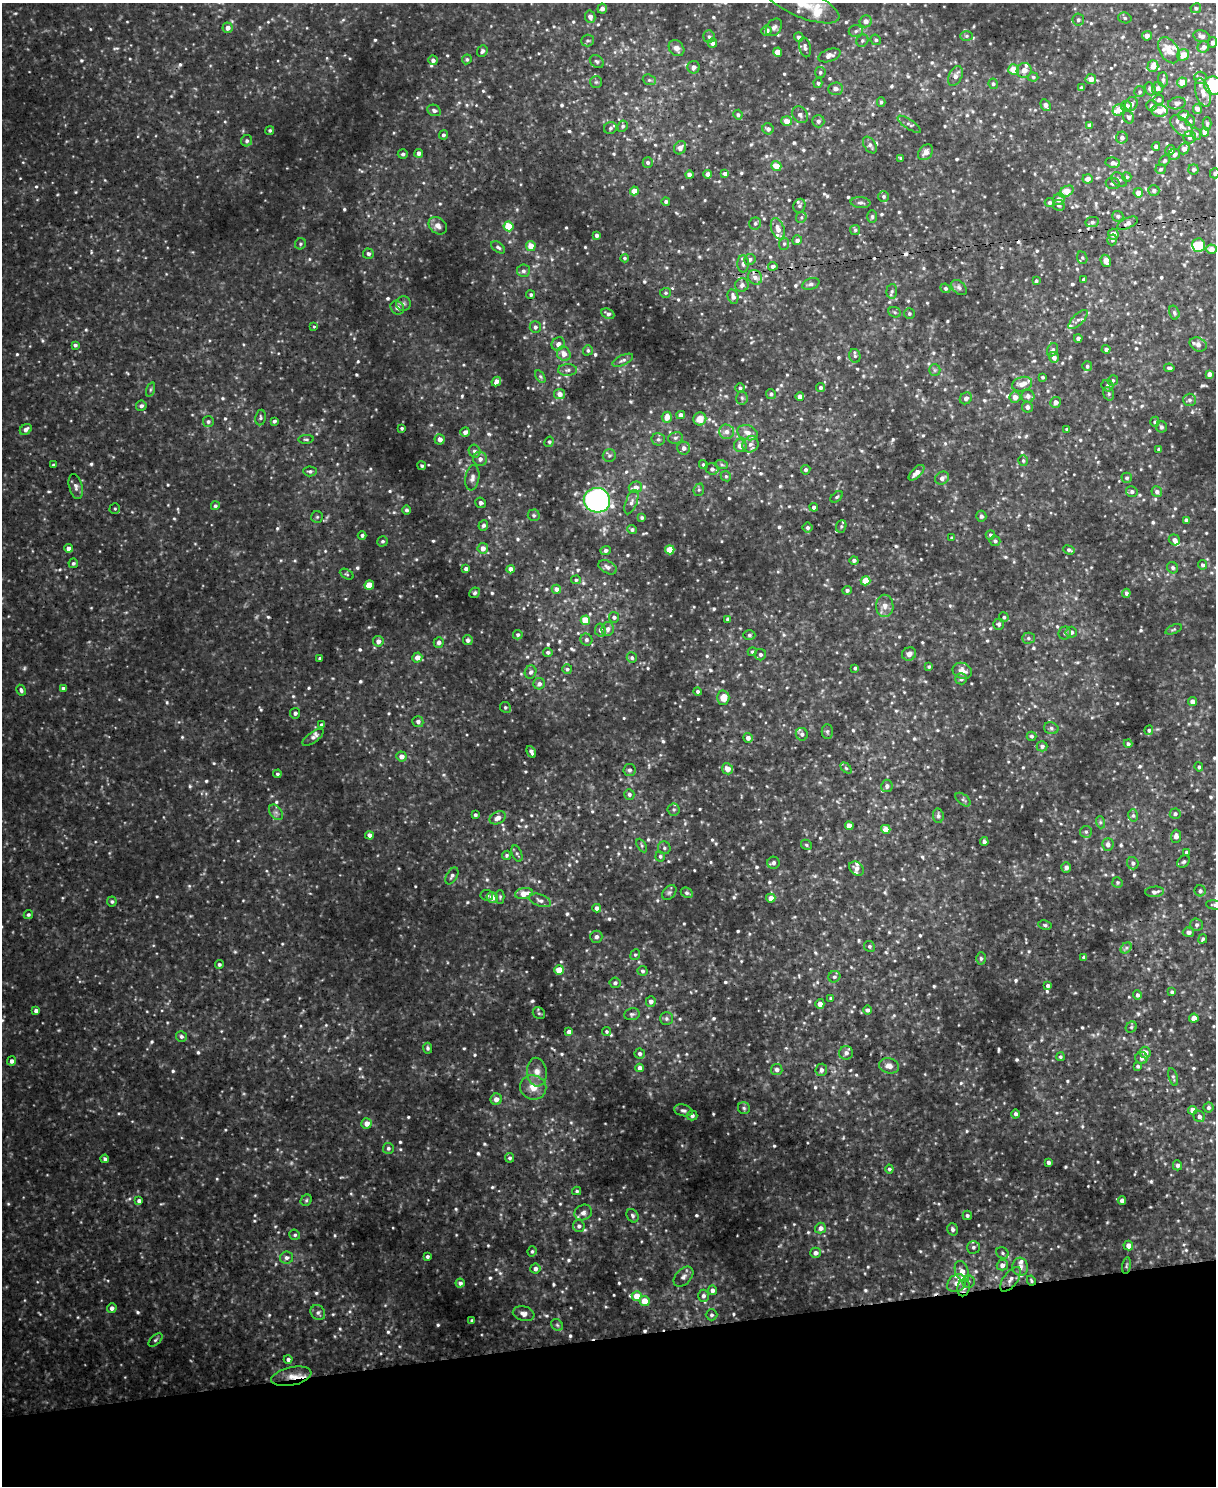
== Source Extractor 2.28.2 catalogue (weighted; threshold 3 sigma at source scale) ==
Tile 10 of 4 x 3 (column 2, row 3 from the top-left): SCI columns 1215-2428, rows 138-1621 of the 4862 x 4845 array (HDU 1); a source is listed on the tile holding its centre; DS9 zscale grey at full resolution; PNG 1218 x 1488 px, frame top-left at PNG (2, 3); each listed source drawn as its Kron ellipse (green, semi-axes under 4 px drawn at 4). Shown black and unused: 10% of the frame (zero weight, under 3 of 5 exposures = <1% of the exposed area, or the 3 px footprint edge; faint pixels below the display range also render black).
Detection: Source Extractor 2.28.2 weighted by HDU 2 'WHT'; one run over the whole footprint, this tile lists its part. Background 0.0819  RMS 0.015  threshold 0.0694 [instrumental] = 3 sigma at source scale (4.5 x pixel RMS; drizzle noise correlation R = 1.50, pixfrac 1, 0.05/0.05 arcsec/px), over >= 5 px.
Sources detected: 1019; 4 too faint to see at this stretch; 4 cosmic-ray / hot-pixel residue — neither listed nor drawn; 24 inside a brighter listed object's ellipse — not listed separately; of the other 987, all 500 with FLUX_AUTO >= 2.67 (the completeness limit of this list) listed and drawn (487 fainter detections not listed), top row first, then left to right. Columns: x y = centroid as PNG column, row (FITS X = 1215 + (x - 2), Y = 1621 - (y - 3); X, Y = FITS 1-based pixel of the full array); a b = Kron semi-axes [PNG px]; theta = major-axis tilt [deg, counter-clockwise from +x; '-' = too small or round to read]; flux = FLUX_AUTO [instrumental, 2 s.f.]
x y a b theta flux
802 4 39 13 -22 43
1196 8 5 4 - 3.1
602 9 5 5 - 7.1
590 17 6 5 - 7.6
1125 18 7 5 -16 3.3
1078 20 6 6 - 4.3
866 21 6 6 - 10
774 27 10 7 52 5.8
228 28 5 5 - 10
766 30 5 5 - 8.3
856 31 7 6 - 4.2
966 36 6 5 - 2.9
1147 36 5 5 - 9.5
1202 36 8 5 -13 5.7
709 37 6 5 - 3.6
799 37 5 4 - 4.4
876 40 5 5 - 3.1
588 41 6 6 - 3.3
862 41 6 5 - 3.2
1213 42 5 4 - 4.9
712 43 4 4 - 5.4
805 47 10 5 -78 5.3
1204 47 6 5 - 6.3
676 48 9 7 -48 8.2
1169 50 14 9 -60 25
482 51 6 5 - 3.8
777 52 4 4 - 19
829 55 11 6 19 8.5
1183 55 6 5 - 18
467 59 5 4 - 2.8
433 60 5 4 - 5.2
597 61 7 6 - 3.4
1153 66 6 5 - 15
694 67 6 6 - 6.4
1014 70 5 5 - 26
1024 70 7 7 - 11
820 72 5 5 - 3.2
955 76 10 6 62 10
1033 77 5 4 - 2.9
1200 78 6 6 - 4
1091 79 5 5 - 13
649 80 7 5 -19 3
1163 80 7 5 -89 4.2
596 82 6 6 - 2.8
1182 82 5 5 - 18
818 83 5 4 - 2.8
993 84 5 4 - 3.4
1213 85 10 8 -35 140
1081 88 4 3 - 4.2
1158 88 6 5 - 5.2
835 89 7 6 - 6.9
1150 89 7 5 -65 7.2
1140 92 5 5 - 2.7
1203 92 14 7 -73 14
1159 100 5 5 - 3.9
881 102 4 4 - 2.7
1177 103 9 6 9 4.9
1131 104 7 6 - 6.3
1046 105 6 4 -60 8.1
1126 106 5 5 - 9
1151 106 5 5 - 3.2
1197 109 5 4 - 8.1
434 110 7 5 -25 5.1
1119 110 6 5 - 18
1159 111 8 6 -8 14
738 115 5 4 - 3.3
800 115 9 7 -53 5.8
1183 116 5 5 - 9
1129 117 6 5 - 4.5
786 121 5 5 - 15
818 121 6 6 - 4.7
1190 121 5 5 - 3.6
909 124 13 4 -34 4.5
1207 124 6 4 -89 2.9
1089 125 4 4 - 5.2
623 126 6 5 - 3.5
1182 126 14 7 -42 10
610 128 6 6 - 3.9
768 129 6 5 - 5.4
270 130 5 4 - 3
1205 132 4 4 - 16
1196 134 6 5 - 3
443 135 4 4 - 3.9
1190 137 6 6 - 6
1122 138 6 6 - 6.1
247 141 6 5 - 4.1
870 145 9 5 -57 5.4
1156 146 4 4 - 7.5
680 148 7 5 59 7.3
1184 149 6 5 - 8.6
1170 150 5 4 - 7.1
926 152 9 6 50 9.7
419 153 4 4 - 5.9
403 154 5 4 - 3.8
1174 154 6 5 - 5.6
901 158 3 3 - 3
1165 160 6 4 46 2.9
648 163 5 5 - 4
1113 163 7 5 -9 6.2
776 166 5 5 - 18
1161 169 5 5 - 3
1193 169 5 5 - 4
725 173 4 4 - 5.5
1215 173 5 5 - 3.6
708 174 4 4 - 7.8
689 175 4 4 - 6.7
1127 177 5 4 - 2.7
1088 179 5 4 - 8.5
1119 180 9 6 -40 5.1
1113 183 7 5 -10 4.2
1154 190 5 5 - 4.7
634 191 4 4 - 17
1066 192 8 5 31 25
1138 193 5 4 - 13
883 196 5 5 - 3.3
1059 199 6 5 - 8.5
666 201 4 4 - 3.6
1050 202 5 4 - 4.5
860 203 10 5 -5 4.8
1059 205 6 5 - 3.4
799 206 7 5 68 3.9
872 216 6 4 90 2.8
1118 216 5 5 - 3.7
801 217 6 5 - 2.9
1092 222 7 5 10 4.3
755 223 6 6 - 3.5
1127 223 11 5 24 6
438 226 10 8 -43 10
508 226 5 5 - 39
778 229 11 6 -71 12
855 230 5 5 - 2.8
1113 234 5 5 - 10
597 235 4 4 - 5.1
797 240 5 4 - 5.3
1112 240 5 5 - 3.6
300 244 6 5 - 3
784 244 6 5 - 2.9
1198 245 7 6 - 39
531 246 5 5 - 19
498 247 8 5 -37 3.7
1211 249 5 5 - 12
368 254 5 5 - 4.7
625 258 4 4 - 2.9
1082 258 6 5 - 3.1
750 259 5 5 - 4.6
1106 261 6 5 - 14
743 264 9 5 -90 4.5
773 266 5 4 - 4.3
523 271 6 6 - 4.6
755 277 8 6 -56 8.2
1084 279 3 3 - 2.9
1036 281 4 4 - 2.9
811 284 9 5 19 5.1
742 285 7 6 - 6.2
945 288 5 4 - 3.7
959 288 9 6 -39 4.9
892 291 7 5 86 3.6
665 293 5 5 - 2.7
531 295 4 4 - 3
733 297 7 5 -76 7.6
403 304 7 7 - 5
397 308 7 6 - 7.3
895 312 6 5 - 2.7
1174 312 7 5 -74 3.7
608 314 7 4 -26 5.1
909 314 5 5 - 3
1078 320 12 5 45 5.7
314 326 4 3 - 2.8
535 327 6 5 - 4.6
1078 338 4 4 - 5.3
558 344 7 6 - 6.4
1198 344 9 6 -24 6
75 345 4 3 - 4.1
1106 349 4 4 - 4.5
588 350 5 5 - 3.1
1052 350 7 5 62 3.4
564 354 7 6 - 11
855 356 7 5 -77 3.5
1054 357 5 5 - 7.9
623 360 11 5 25 5.2
1087 366 5 5 - 3
1169 368 5 3 - 3.5
567 370 9 6 2 5.5
935 370 6 5 - 3.2
1209 374 4 4 - 6.8
540 376 7 4 -58 2.9
1042 377 4 4 - 2.8
1113 380 5 5 - 3
496 381 5 4 - 7.3
1022 384 10 7 18 15
1107 386 6 5 - 4.1
740 388 4 4 - 3.2
820 388 4 4 - 4.6
150 390 7 3 71 2.7
560 394 5 5 - 11
771 394 5 5 - 3.8
1109 394 7 5 -73 3.6
800 396 4 4 - 9.6
1028 396 6 6 - 6.6
1015 397 5 5 - 12
742 398 7 6 - 3.4
966 398 6 5 - 5.8
1189 400 6 6 - 4.1
1055 402 5 5 - 8
141 406 5 5 - 5.2
1027 407 6 5 - 5.7
681 415 4 4 - 8.5
260 417 8 5 81 3.6
667 417 5 5 - 14
700 419 6 6 - 17
274 421 4 3 - 3.6
208 422 5 5 - 3.8
1155 422 5 4 - 2.9
1161 427 5 5 - 3.1
402 428 4 3 - 2.7
26 429 6 5 - 6.6
1067 429 4 3 - 2.7
465 432 5 4 - 6.7
727 432 7 7 - 8.2
747 433 10 7 -18 11
675 438 7 5 13 4
306 439 8 4 3 2.8
440 439 5 5 - 9.5
658 439 7 6 - 4
549 442 5 4 - 2.8
750 444 8 7 - 8.1
740 446 6 6 - 9.8
684 448 6 6 - 6.3
1159 449 4 3 - 4.7
475 451 6 5 - 5.3
609 456 6 6 - 3.8
480 459 7 7 - 6.5
1023 461 5 4 - 2.8
54 465 3 3 - 2.8
703 465 5 4 - 3.2
722 465 6 4 -18 2.7
422 466 4 4 - 2.7
712 469 6 5 - 4.7
806 470 5 4 - 4.1
310 471 6 5 - 3.7
916 473 10 5 45 11
726 476 5 4 - 2.8
472 478 13 7 81 8.3
942 478 7 6 - 7
1127 478 5 5 - 3.4
76 486 13 6 -76 6.9
635 487 7 5 15 10
699 490 6 5 - 2.7
1132 492 6 5 - 4.3
1157 492 5 5 - 5.5
837 497 7 4 37 2.8
597 500 13 12 - 460
631 502 13 5 70 6.9
480 503 5 5 - 3.9
215 506 4 4 - 3.1
814 507 4 4 - 4.9
115 509 5 5 - 2.8
406 510 4 4 - 4.2
534 515 6 6 - 3.5
981 516 5 5 - 4.7
317 517 6 6 - 2.9
642 518 4 3 - 3
1186 520 4 4 - 5
483 525 5 4 - 4.4
841 526 6 5 - 2.8
808 528 5 5 - 4
632 530 5 4 - 3.5
362 535 4 4 - 3.7
990 535 5 4 - 3.4
952 538 4 4 - 2.9
1174 540 6 5 - 6.5
383 541 5 5 - 3.1
995 541 5 5 - 3.9
69 548 4 4 - 11
483 548 5 5 - 11
606 550 5 4 - 4.2
670 550 4 4 - 36
1069 550 6 4 -20 3.7
854 560 4 4 - 4.5
73 563 5 5 - 3.5
1202 565 4 4 - 3.4
608 567 10 6 -30 6.7
1173 568 6 5 - 3.9
466 569 4 4 - 6.5
510 569 4 4 - 10
347 574 7 4 -27 2.8
576 580 5 4 - 2.7
865 581 5 4 - 38
369 585 5 4 - 29
556 589 5 4 - 7.4
847 590 5 4 - 3.7
475 593 5 5 - 3.1
1126 593 4 4 - 4
885 606 11 8 -89 11
614 617 5 5 - 4.9
1004 617 5 4 - 2.8
728 619 4 4 - 4
585 620 5 4 - 32
999 624 5 5 - 3.6
608 629 7 6 - 5.7
1174 629 9 4 22 2.8
600 630 6 5 - 6.9
1071 632 5 5 - 5.6
1065 633 6 6 - 4
518 635 5 5 - 3.4
749 635 6 4 0 3.1
1028 638 6 5 - 3.7
468 640 5 5 - 4.5
586 640 6 5 - 4
378 641 5 5 - 9
439 642 5 5 - 6.6
548 652 5 4 - 3.6
752 652 5 4 - 2.9
909 654 7 6 - 7.4
760 655 6 5 - 3.7
417 657 5 5 - 12
320 658 3 3 - 2.8
632 658 5 5 - 4
929 667 4 4 - 2.8
855 668 3 3 - 2.8
567 669 5 5 - 3
962 671 10 8 -23 12
531 672 7 5 69 4.9
961 679 6 5 - 4.3
539 684 6 5 - 6.9
63 689 4 3 - 5.1
21 690 5 4 - 4.2
697 691 4 4 - 3.6
723 698 7 6 - 18
1192 702 4 4 - 9.5
505 707 5 5 - 3.1
295 713 5 5 - 4
418 722 5 5 - 5.8
322 725 4 3 - 3.7
1051 728 7 5 -17 4.2
1149 730 5 4 - 3.5
827 731 7 5 90 3.1
802 734 6 6 - 5.4
1031 736 5 4 - 3.3
313 737 12 5 37 6.1
748 738 5 5 - 7.1
1128 744 4 4 - 3.6
1042 746 5 5 - 4.8
531 752 6 3 -62 5.2
401 756 5 5 - 11
1199 767 5 4 - 3.4
846 768 6 4 -44 2.9
727 769 6 5 - 11
629 770 6 6 - 4.3
277 774 4 4 - 3.1
887 786 6 6 - 5.3
629 794 5 5 - 4.3
963 800 9 5 -39 3.7
674 809 6 6 - 3.2
276 812 9 5 -53 5
1175 814 5 5 - 4.1
475 815 3 3 - 2.8
1133 815 6 5 - 3.6
938 816 7 5 -83 4.8
498 818 8 6 27 8.6
1100 822 6 4 -72 2.7
849 826 4 4 - 15
886 829 4 4 - 18
1086 832 6 6 - 3.5
369 835 4 4 - 6.3
1176 836 6 5 - 7.3
984 842 4 4 - 4.5
1108 844 6 5 - 7.1
806 845 6 5 - 2.9
642 846 7 4 -59 3.1
664 848 6 6 - 3.9
1187 852 4 3 - 4.2
517 854 8 5 -67 3.6
507 855 4 4 - 2.8
660 856 5 5 - 3.2
1184 862 7 5 42 3.3
773 863 6 6 - 4.1
1133 863 6 6 - 5.3
1066 867 5 5 - 5.6
856 869 8 6 -44 6.3
452 876 9 5 60 4.4
1117 882 5 5 - 3
1200 891 5 5 - 4.3
669 892 8 6 47 3.5
1154 892 9 5 4 6.3
687 893 6 5 - 3.5
524 894 9 5 12 22
487 895 6 5 - 3.4
492 897 5 5 - 17
500 897 7 4 90 2.8
771 898 4 4 - 13
540 900 11 6 -21 6.3
112 902 5 5 - 3.2
1214 905 8 4 -10 3.1
597 908 4 4 - 6.8
28 915 5 4 - 3.1
1045 925 7 4 -10 3.2
1197 925 6 6 - 4.5
1188 932 6 5 - 5.9
596 937 6 6 - 4.9
1203 939 5 4 - 2.9
869 946 5 5 - 3.2
1126 948 6 4 45 3.7
635 954 5 5 - 2.9
1084 957 4 4 - 3.2
981 958 6 5 - 3.4
219 964 4 4 - 3.4
559 970 5 4 - 30
642 971 5 5 - 3.3
834 977 6 5 - 3.5
615 983 5 5 - 3.7
1048 986 4 3 - 4.4
1172 992 4 4 - 2.9
1137 995 4 4 - 4.4
831 998 4 4 - 3.2
651 1001 5 5 - 7.2
820 1004 5 4 - 10
867 1010 4 4 - 4.3
36 1011 4 4 - 7.5
539 1013 6 5 - 2.7
632 1014 8 6 8 3.7
1194 1018 4 4 - 17
666 1019 6 6 - 4
1131 1027 6 5 - 2.9
607 1031 4 4 - 2.9
569 1032 4 4 - 8.9
181 1036 5 5 - 4
428 1048 5 4 - 3.3
1145 1052 6 5 - 11
846 1053 7 6 - 6.1
640 1054 5 5 - 4.5
1060 1057 4 4 - 3.1
1142 1058 6 6 - 6.5
12 1061 4 4 - 6.3
889 1066 10 7 -12 11
1138 1066 4 4 - 3.2
640 1068 4 4 - 9.2
777 1070 5 5 - 7
821 1070 6 5 - 6
537 1072 14 10 -86 15
1173 1077 9 4 -73 3.1
533 1087 13 12 - 21
496 1099 6 5 - 9.7
744 1108 6 6 - 3.2
1208 1108 5 5 - 4.7
683 1110 9 5 -14 4.4
1193 1110 4 4 - 17
1016 1114 4 4 - 4.9
692 1115 5 5 - 4.1
1199 1116 6 5 - 5.6
367 1123 5 5 - 11
388 1148 5 5 - 3.8
510 1158 5 4 - 3.5
105 1159 4 4 - 3.5
1048 1163 4 3 - 5
1177 1165 5 4 - 4.9
889 1169 4 4 - 3.4
577 1191 4 3 - 2.7
306 1200 6 5 - 2.9
139 1201 4 4 - 6.5
1122 1201 4 4 - 9.1
583 1213 9 7 28 7.1
967 1215 5 4 - 3.5
633 1216 7 5 -58 4
579 1226 6 6 - 5.6
820 1228 5 5 - 7.2
952 1229 6 5 - 4.9
295 1235 5 5 - 3.1
1128 1246 5 5 - 11
973 1247 6 6 - 4.1
532 1251 5 4 - 3.1
815 1253 5 5 - 6.1
1002 1253 6 5 - 3.6
427 1256 4 3 - 3.2
286 1258 6 6 - 5.4
1002 1265 5 5 - 7.7
1127 1266 8 4 81 3
1020 1267 9 7 -84 9.7
535 1269 5 5 - 6.5
962 1271 11 6 -70 13
683 1277 12 7 46 6.9
1010 1279 14 7 53 10
968 1281 6 6 - 3.7
1031 1281 5 4 - 2.7
460 1283 4 4 - 5.2
957 1283 10 8 37 11
963 1288 8 6 78 7
712 1290 5 4 - 6.9
637 1296 5 5 - 25
703 1296 6 5 - 5
645 1301 5 5 - 26
112 1308 5 4 - 6.2
318 1313 8 6 -52 4.7
524 1314 11 7 -12 7.7
711 1315 6 5 - 3.5
472 1321 4 3 - 3.8
557 1325 6 5 - 3
155 1340 8 4 42 3.5
288 1359 4 4 - 4.3
291 1376 20 9 12 18
Overlapping masked pixels (flux is a lower limit): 3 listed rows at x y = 1031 1281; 963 1288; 291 1376
Isophote crosses this tile's border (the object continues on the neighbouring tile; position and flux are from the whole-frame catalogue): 4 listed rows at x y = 802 4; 1213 85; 1215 173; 1214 905